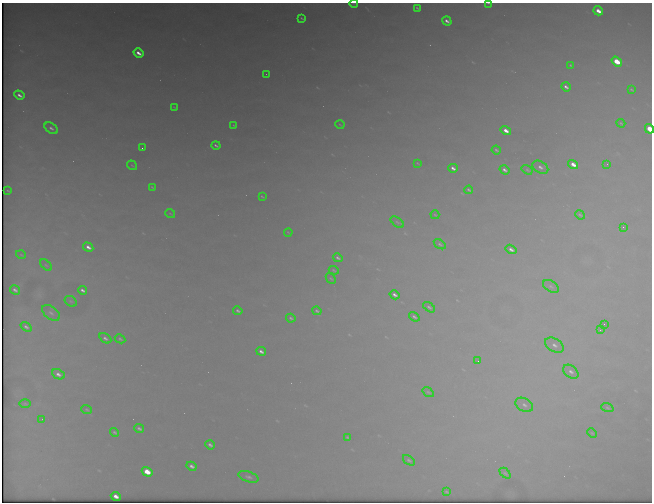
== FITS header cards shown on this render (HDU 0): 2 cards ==
NAXIS1  =                  650 / Width of table row in bytes
NAXIS2  =                  500 / Number of rows in table

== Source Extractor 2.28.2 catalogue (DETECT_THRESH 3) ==
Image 650 x 500 px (HDU 0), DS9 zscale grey, 1 PNG px = 1 image px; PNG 654 x 504 px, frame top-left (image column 1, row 500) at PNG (2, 3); each listed source drawn as its Kron ellipse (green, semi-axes under 4 px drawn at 4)
Background 2250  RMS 16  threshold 46.8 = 3 sigma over >= 5 px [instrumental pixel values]
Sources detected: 88; all 88 listed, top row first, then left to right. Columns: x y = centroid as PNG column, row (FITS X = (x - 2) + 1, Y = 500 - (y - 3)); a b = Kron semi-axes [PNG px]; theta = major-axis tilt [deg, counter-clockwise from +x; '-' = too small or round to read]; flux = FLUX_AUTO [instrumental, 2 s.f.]
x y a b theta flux
354 3 4 2 - 680
488 3 3 2 - 890
417 8 4 2 - 1400
598 11 5 4 - 11000
302 18 4 2 - 1200
447 21 5 3 - 4000
138 53 5 3 - 6900
617 61 6 4 -35 25000
571 65 4 2 - 1200
266 74 2 2 - 430
566 87 5 3 - 3400
631 90 4 2 - 1100
19 95 5 3 - 4300
174 107 4 2 - 830
621 123 4 3 - 1000
234 125 3 2 - 870
340 125 4 3 - 900
51 128 7 5 -33 3300
649 129 5 4 - 23000
506 131 5 3 - 7700
216 145 4 3 - 2000
142 148 2 2 - 1100
496 150 5 3 - 1400
417 163 4 2 - 780
573 164 5 4 - 9200
607 164 2 2 - 480
132 165 5 2 - 900
540 167 8 5 -30 4400
453 168 5 3 - 3900
504 170 5 3 - 3100
527 170 6 4 -32 1300
152 187 4 2 - 1100
469 190 4 3 - 1500
8 191 3 2 - 730
262 197 4 2 - 1100
170 213 5 3 - 910
435 215 4 2 - 820
580 215 5 3 - 1100
397 222 8 4 -35 1400
623 227 2 2 - 610
288 232 4 2 - 770
440 244 7 3 -32 1600
88 247 5 3 - 5200
511 249 6 4 -33 3900
21 255 5 3 - 940
338 258 5 3 - 2200
46 265 7 4 -44 1700
334 270 5 3 - 1100
331 279 6 3 -46 1100
551 286 9 5 -31 2600
15 290 5 3 - 3100
82 290 5 3 - 2900
395 295 5 3 - 3700
71 301 7 5 -30 1700
429 307 7 4 -37 2100
238 311 4 3 - 2000
317 311 5 3 - 1600
51 313 10 6 -38 3700
414 317 6 3 -37 2200
291 318 4 3 - 1700
604 324 2 2 - 580
26 327 6 4 -36 2500
600 330 4 4 - 1300
105 338 7 4 -33 2900
120 339 5 4 - 1500
554 345 10 6 -31 5500
261 351 5 3 - 3600
478 361 2 2 - 600
571 372 8 6 -38 4500
58 374 6 4 -27 4100
428 392 6 3 -35 1000
25 404 5 3 - 1200
524 405 9 6 -30 4400
607 408 6 4 -20 1300
87 410 5 2 - 1000
42 419 2 2 - 460
139 428 5 3 - 2300
115 432 5 3 - 1600
592 433 5 3 - 860
348 437 4 2 - 1200
210 445 5 3 - 2600
409 460 7 4 -36 1700
192 466 5 3 - 3600
147 472 5 4 - 21000
505 473 6 4 -44 1500
248 477 10 5 -18 3200
447 492 4 2 - 1100
116 496 5 3 - 7000
At the frame edge (FLAGS 8, measured only in part): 3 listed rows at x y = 354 3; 488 3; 649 129